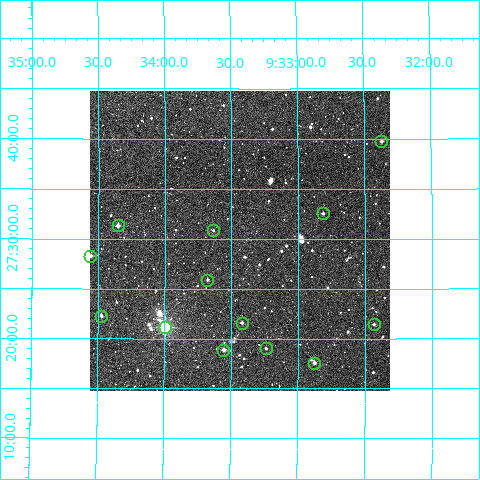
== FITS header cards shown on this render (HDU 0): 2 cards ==
NAXIS1  =                  300
NAXIS2  =                  300

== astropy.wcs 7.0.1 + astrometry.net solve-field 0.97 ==
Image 300 x 300 px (HDU 0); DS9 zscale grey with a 90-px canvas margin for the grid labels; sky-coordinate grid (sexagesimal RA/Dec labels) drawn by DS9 from the SOLVED WCS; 13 Tycho-2 reference stars matched to detected sources circled (green)
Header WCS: RA---TAN/DEC--TAN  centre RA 09:33:26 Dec +27:30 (143.36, +27.50 deg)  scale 6 arcsec/px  FOV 30.0' x 30.0'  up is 0 deg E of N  parity normal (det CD < 0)
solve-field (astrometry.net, Tycho-2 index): VERIFIED the header's WCS against the Tycho-2 star catalogue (verified at 2 index scales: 11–13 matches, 0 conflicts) and refined it, rather than solving blind
Solved WCS: RA---TAN-SIP/DEC--TAN-SIP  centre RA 09:33:26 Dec +27:30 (143.36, +27.50 deg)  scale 5.99 arcsec/px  FOV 30.0' x 30.0'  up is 0 deg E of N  parity normal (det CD < 0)
The solver's refit moves the header's centre by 0.9 arcsec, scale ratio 0.9984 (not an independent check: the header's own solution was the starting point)
Tycho-2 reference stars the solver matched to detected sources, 13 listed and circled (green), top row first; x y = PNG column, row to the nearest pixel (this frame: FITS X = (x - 90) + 1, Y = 300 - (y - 91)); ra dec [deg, ICRS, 3 dp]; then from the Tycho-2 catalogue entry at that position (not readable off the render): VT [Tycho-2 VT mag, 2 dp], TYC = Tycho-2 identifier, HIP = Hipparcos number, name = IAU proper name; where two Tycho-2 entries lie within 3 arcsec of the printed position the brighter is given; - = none
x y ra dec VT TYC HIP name
381 141 143.092 +27.663 11.73 1965-994-1 - -
323 213 143.203 +27.542 11.51 1965-594-1 - -
118 225 143.588 +27.522 10.77 1965-1129-1 - -
213 230 143.410 +27.515 12.09 1965-589-1 - -
90 256 143.640 +27.472 11.72 1962-181-1 - -
207 280 143.420 +27.432 12.21 1962-607-1 - -
101 316 143.618 +27.371 11.45 1962-295-1 - -
242 323 143.355 +27.360 11.64 1962-611-1 - -
374 324 143.109 +27.358 12.29 1962-523-1 - -
165 327 143.499 +27.353 7.68 1962-83-1 46939 -
266 348 143.310 +27.317 12.15 1962-422-1 - -
223 350 143.389 +27.315 10.92 1962-390-1 - -
314 363 143.220 +27.293 11.37 1962-282-1 - -